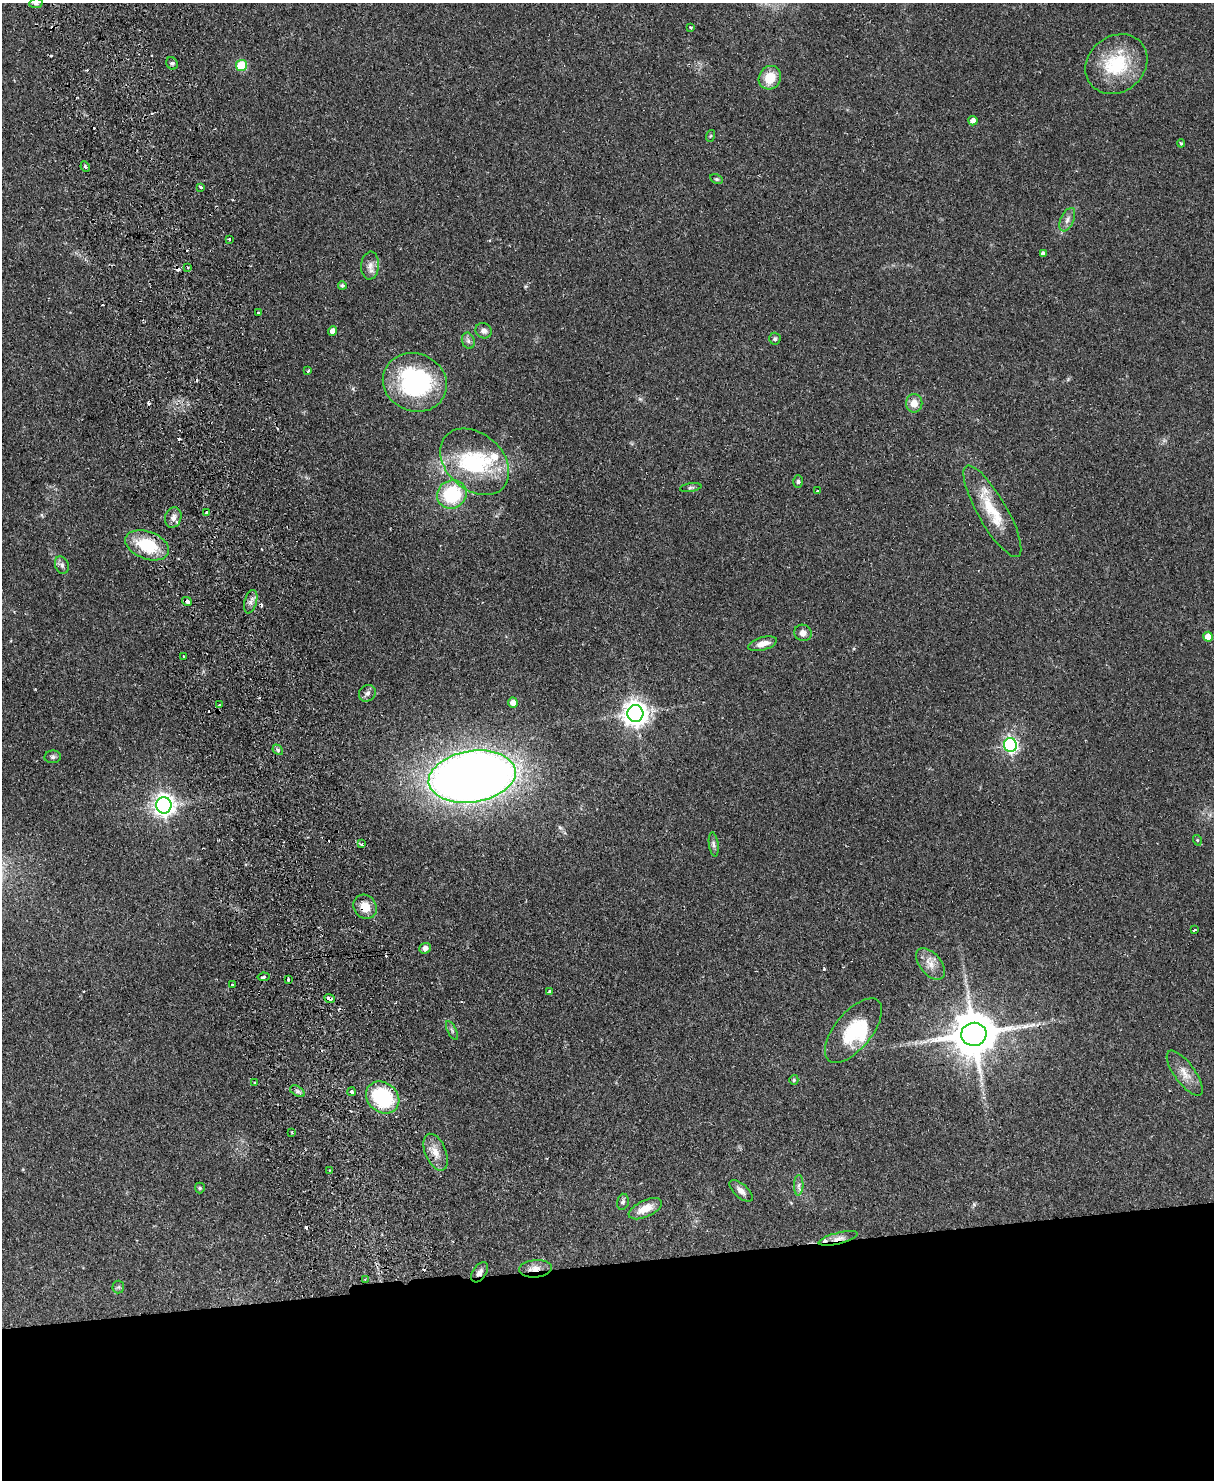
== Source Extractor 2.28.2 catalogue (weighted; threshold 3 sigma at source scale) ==
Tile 11 of 4 x 3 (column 3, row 3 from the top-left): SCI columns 2479-3690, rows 264-1741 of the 4958 x 4848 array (HDU 1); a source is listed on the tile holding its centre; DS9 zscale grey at full resolution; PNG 1216 x 1482 px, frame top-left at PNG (2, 3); each listed source drawn as its Kron ellipse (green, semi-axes under 4 px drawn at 4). Shown black and unused: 15% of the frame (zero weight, under 2 of 3 exposures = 3% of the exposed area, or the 3 px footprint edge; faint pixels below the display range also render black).
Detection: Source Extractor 2.28.2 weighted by HDU 2 'WHT'; one run over the whole footprint, this tile lists its part. Background 0.0581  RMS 0.0056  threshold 0.025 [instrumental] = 3 sigma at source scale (4.5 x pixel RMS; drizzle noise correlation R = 1.50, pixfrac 1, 0.05/0.05 arcsec/px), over >= 5 px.
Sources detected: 108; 2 inside a brighter object's white glare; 20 cosmic-ray / hot-pixel residue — neither listed nor drawn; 1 inside a brighter listed object's ellipse — not listed separately; the other 85 listed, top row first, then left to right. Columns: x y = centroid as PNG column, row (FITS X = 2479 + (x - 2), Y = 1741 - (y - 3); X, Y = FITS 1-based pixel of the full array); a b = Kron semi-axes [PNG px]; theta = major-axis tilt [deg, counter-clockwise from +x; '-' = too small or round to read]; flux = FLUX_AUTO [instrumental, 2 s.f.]
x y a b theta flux
36 3 6 5 - 1.3
691 27 3 3 - 1.2
172 63 6 5 - 1.2
1116 64 33 28 38 33
241 66 5 5 - 24
770 78 12 11 - 12
973 121 4 4 - 3.1
710 136 6 4 70 0.6
1181 143 4 3 - 0.72
85 167 5 4 - 0.94
717 179 7 4 -26 0.85
200 187 3 3 - 1.5
1067 220 12 6 65 2.7
229 239 3 3 - 0.5
1043 254 4 4 - 1.9
370 266 14 9 85 3.6
188 267 3 2 - 0.66
342 285 4 4 - 1
258 313 4 2 - 0.47
333 331 4 4 - 3.6
484 331 8 7 - 2.6
775 339 6 6 - 1.1
468 341 8 6 -69 1.6
308 371 3 3 - 0.62
415 382 32 29 -22 73
914 403 9 8 - 5.5
475 462 39 28 -41 36
798 481 6 5 - 1
691 487 11 4 9 1.1
817 491 3 2 - 0.93
452 494 15 14 - 34
992 511 52 14 -60 21
206 513 3 3 - 2.6
173 517 10 8 70 3
147 545 23 13 -21 24
62 565 9 6 -70 2
187 601 5 3 - 3.7
251 602 12 6 74 2.5
803 633 9 8 - 3.3
1208 637 5 5 - 7.8
763 644 15 6 15 4.9
183 656 3 2 - 0.63
367 693 9 8 - 2
513 703 5 5 - 4.5
220 705 3 3 - 2
635 713 8 8 - 520
1010 745 7 6 - 130
278 750 6 4 -47 1
53 757 8 6 3 1.3
472 777 44 25 9 700
164 805 8 7 - 360
1197 840 5 3 - 0.53
361 844 4 3 - 1.2
714 844 12 4 -82 1.7
365 907 13 11 -54 7.9
1194 930 3 3 - 3.1
425 948 6 5 - 2.2
930 964 18 10 -50 6.1
264 977 6 3 8 4
288 979 4 3 - 3.9
232 985 3 3 - 2.5
549 992 3 3 - 3
329 998 5 3 - 4.3
452 1030 10 4 -63 1.3
853 1031 39 18 50 29
974 1034 12 11 - 2400
1185 1073 27 10 -53 6.9
794 1080 5 4 - 0.72
254 1083 3 2 - 0.5
297 1091 8 5 -31 1.5
351 1092 4 3 - 1.9
383 1098 18 14 -39 43
292 1132 4 2 - 0.52
436 1152 19 10 -68 6.1
330 1170 2 2 - 0.53
799 1185 10 4 87 1.9
200 1188 5 5 - 0.7
741 1191 14 6 -42 3.3
623 1202 8 6 76 1.3
645 1209 18 8 25 8
838 1238 20 5 14 4.1
535 1269 16 8 5 4.7
480 1272 11 6 55 2.5
365 1280 4 3 - 0.74
118 1287 6 6 - 1
Overlapping masked pixels (flux is a lower limit): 9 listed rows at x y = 147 545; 187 601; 220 705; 365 907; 329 998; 383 1098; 838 1238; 535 1269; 480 1272
Isophote crosses this tile's border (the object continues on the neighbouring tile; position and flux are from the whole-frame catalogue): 1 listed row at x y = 36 3